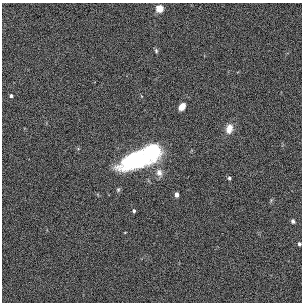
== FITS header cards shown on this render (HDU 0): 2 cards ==
NAXIS1  =                  300
NAXIS2  =                  300

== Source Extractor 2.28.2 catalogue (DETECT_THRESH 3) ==
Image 300 x 300 px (HDU 0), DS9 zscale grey, 1 PNG px = 1 image px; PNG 304 x 304 px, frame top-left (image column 1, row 300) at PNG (2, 3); no overlay
Background 0.00287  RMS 0.026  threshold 0.0783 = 3 sigma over >= 5 px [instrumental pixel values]
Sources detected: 14; all 14 listed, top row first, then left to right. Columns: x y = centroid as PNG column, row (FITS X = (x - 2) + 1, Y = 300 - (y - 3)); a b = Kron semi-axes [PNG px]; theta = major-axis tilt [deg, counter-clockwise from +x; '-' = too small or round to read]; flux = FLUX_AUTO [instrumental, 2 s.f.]
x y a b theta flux
159 8 5 4 - 63
156 51 6 4 -71 2.7
11 96 4 3 - 3.8
182 107 7 5 49 13
229 129 12 8 76 16
152 152 13 12 - 100
136 160 33 16 15 200
159 173 11 9 -70 11
229 178 4 4 - 2.7
118 190 6 4 64 2.6
177 195 4 4 - 11
134 211 3 3 - 3.7
293 221 4 4 - 3.6
299 244 4 4 - 2.9
At the frame edge (FLAGS 8, measured only in part): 1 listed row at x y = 299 244